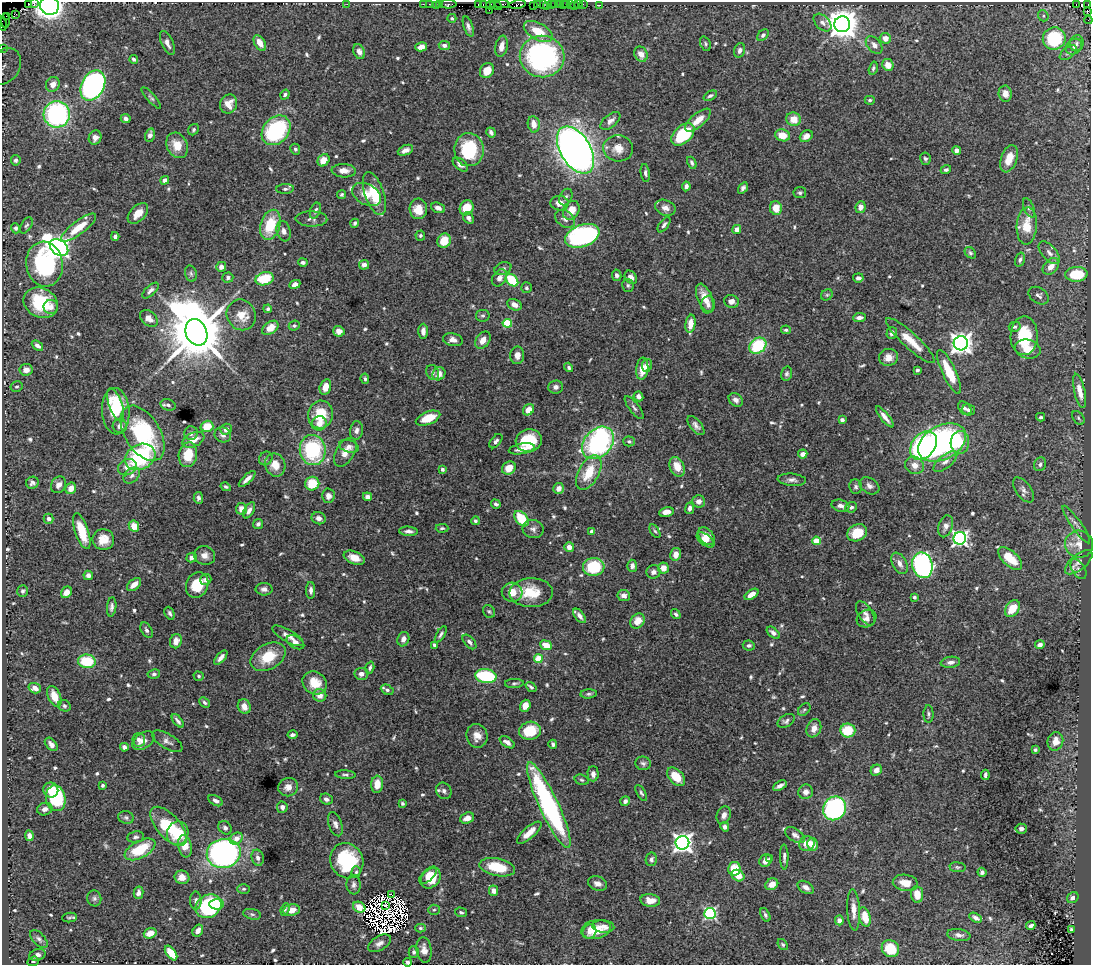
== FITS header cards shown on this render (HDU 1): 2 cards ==
NAXIS1  =                 1089
NAXIS2  =                  963

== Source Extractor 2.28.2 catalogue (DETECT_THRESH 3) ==
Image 1089 x 963 px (HDU 1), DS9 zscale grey, 1 PNG px = 1 image px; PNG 1093 x 967 px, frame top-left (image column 1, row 963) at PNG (2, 2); each listed source drawn as its Kron ellipse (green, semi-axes under 4 px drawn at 4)
Background 1.39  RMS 0.031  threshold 0.0926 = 3 sigma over >= 5 px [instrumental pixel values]
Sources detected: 680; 15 with non-positive FLUX_AUTO (blend fragments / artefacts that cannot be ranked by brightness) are neither listed nor drawn; of the other 665, the 500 brightest by FLUX_AUTO listed and drawn (165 fainter detections omitted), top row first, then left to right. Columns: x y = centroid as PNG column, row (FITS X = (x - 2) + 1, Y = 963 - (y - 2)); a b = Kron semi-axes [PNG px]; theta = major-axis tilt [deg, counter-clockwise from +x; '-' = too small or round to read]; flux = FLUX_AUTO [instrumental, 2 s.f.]
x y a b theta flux
35 2 2 2 - 14
28 3 2 2 - 26
347 4 2 2 - 55
423 4 2 2 - 39
429 4 2 2 - 30
440 4 2 2 - 28
448 4 8 3 1 140
502 4 7 2 1 220
538 4 3 2 - 42
543 4 3 2 - 20
551 4 2 2 - 36
554 4 3 2 - 77
559 4 2 2 - 11
563 4 3 2 - 32
566 4 3 2 - 5.3
570 4 3 2 - 7.8
579 4 3 3 - 81
583 4 2 2 - 29
436 5 4 2 - 94
478 5 3 2 - 42
483 5 3 2 - 60
491 5 4 3 - 90
496 5 6 3 -28 280
517 5 8 3 10 180
534 5 4 3 - 65
600 5 3 2 - 10
1076 5 3 2 - 19
1088 5 4 2 - 61
49 6 9 9 - 560
547 6 2 2 - 36
574 6 2 2 - 32
489 10 2 2 - 12
1087 11 3 2 - 13
16 14 3 2 - 46
6 16 2 2 - 8.8
1043 16 6 5 - 3.7
452 18 4 4 - 3.7
1088 20 4 2 - 6
6 21 7 3 87 45
2 23 7 2 -78 43
822 23 10 6 -46 9.2
842 24 8 8 - 3500
468 26 10 4 -71 6.8
538 31 16 8 -29 50
763 35 7 4 45 5.2
885 38 5 5 - 15
1054 38 11 11 - 130
167 43 13 5 -67 12
260 43 8 5 -60 18
1077 43 8 7 - 7.5
705 44 7 5 -68 3.9
444 45 6 4 -6 8.3
874 45 10 6 -49 12
501 46 11 6 78 15
421 47 6 4 15 14
1074 47 9 7 39 8.4
2 48 3 2 - 13
740 50 7 5 72 8.4
359 52 8 5 -66 9.7
1068 53 10 5 39 6.4
641 54 8 6 -64 17
542 57 22 21 - 400
134 59 4 3 - 4.6
888 65 6 5 - 25
5 66 19 15 59 40
873 68 7 4 75 4.3
487 70 8 6 54 30
53 84 8 6 56 23
93 85 16 11 63 470
1005 94 8 6 -82 12
285 95 5 4 - 4
710 96 7 4 26 4.7
151 98 13 4 -48 5.2
870 100 5 4 - 3.9
229 104 10 8 70 23
57 114 13 13 - 330
126 118 5 4 - 7.1
793 119 7 7 - 31
698 120 16 6 40 27
610 121 12 6 40 11
534 124 8 6 -80 20
194 130 6 5 - 4.1
276 130 16 12 48 240
491 132 5 3 - 6.7
683 134 14 8 44 130
150 135 7 5 75 9.3
783 135 7 6 - 32
806 136 7 5 35 14
95 138 7 6 - 11
177 145 13 10 -64 36
618 148 15 13 -6 28
295 149 5 4 - 4.5
405 150 8 5 23 11
469 150 16 15 - 120
576 150 26 15 -59 2000
957 150 4 4 - 11
925 159 6 5 - 4.5
1009 159 14 8 70 31
16 160 5 5 - 4.9
323 160 7 5 48 23
692 163 6 4 -63 4.9
460 164 9 5 -40 11
946 170 5 4 - 4.7
344 171 12 6 -4 14
645 173 9 4 -82 5.5
165 180 4 4 - 11
686 186 5 4 - 7.3
743 188 6 4 57 5.8
285 189 9 5 4 5.6
374 193 22 9 -71 58
800 193 6 5 - 4.3
367 194 15 10 -30 26
342 195 4 4 - 4
566 197 9 6 63 6
559 203 9 7 -8 21
860 207 6 5 - 14
438 208 7 5 -22 8.9
467 208 8 6 61 37
665 208 10 7 -23 13
776 208 7 6 - 30
1029 208 10 5 -67 5.1
418 209 10 8 -86 34
571 210 10 7 60 31
315 211 8 5 67 6.4
138 213 12 7 46 26
468 218 6 5 - 8.1
311 219 16 7 -1 8.9
565 219 11 8 -36 11
355 223 4 4 - 4.1
26 225 9 5 59 4.3
270 225 15 9 73 70
664 225 9 4 54 5.9
1027 226 18 10 86 48
16 228 5 4 - 5
79 228 21 6 37 44
737 229 4 4 - 16
284 231 10 7 -74 10
420 235 5 5 - 3.6
115 236 4 3 - 5.2
582 236 18 11 21 360
444 241 7 6 - 42
59 248 10 7 -36 1600
970 253 6 5 - 4.1
1049 253 14 7 -49 11
1020 260 7 4 74 4.9
303 262 5 4 - 5.6
44 264 22 18 -81 240
364 265 5 4 - 8.6
1051 266 9 6 47 18
221 267 5 5 - 12
503 268 9 6 23 6.2
191 274 8 6 -74 4.7
1076 274 11 7 3 77
617 275 6 4 -80 6.8
631 277 7 5 -52 12
228 278 5 5 - 5
499 278 9 6 55 13
858 278 5 4 - 6
265 279 9 6 16 72
512 280 7 5 -45 86
295 284 6 4 26 8
628 285 6 5 - 4.4
526 288 5 5 - 4.4
150 291 10 5 44 8.4
827 295 6 5 - 3.6
1039 296 11 7 -34 8
705 298 15 7 -67 28
731 301 7 6 - 13
41 303 18 14 -27 94
515 305 7 5 -25 15
708 305 9 7 81 9.4
51 307 7 7 - 11
268 309 4 4 - 4.2
241 315 16 14 -60 31
483 316 7 6 - 4.1
859 317 6 4 6 9.1
149 318 10 7 -42 12
507 323 4 4 - 89
690 324 9 5 82 26
294 326 6 5 - 4
1015 327 6 5 - 3.8
270 328 9 6 36 28
786 330 5 4 - 3.6
339 331 6 5 - 11
423 331 7 4 90 11
196 332 14 10 -67 19000
892 333 6 5 - 7.8
1024 336 19 13 88 92
453 340 10 6 -9 13
483 340 9 6 53 20
910 341 32 7 -43 43
961 343 7 7 - 1500
37 346 6 4 -37 8.4
758 346 9 7 39 110
1028 349 13 9 -13 29
517 355 9 7 81 13
888 357 9 8 - 18
647 365 6 5 - 8.9
569 367 5 4 - 4.1
642 369 11 6 84 21
26 370 7 6 - 13
917 370 4 3 - 4.1
433 372 7 6 - 5.5
949 372 24 7 -65 59
439 374 7 6 - 17
787 374 7 5 76 4.7
365 379 5 4 - 4
17 387 6 5 - 3.7
325 387 8 5 74 20
556 387 7 6 - 8.1
1080 391 17 5 -78 25
638 396 5 4 - 9.5
736 400 8 6 -45 10
116 405 17 6 -70 32
168 405 8 5 -16 7
634 408 14 5 -52 6.8
965 408 8 5 -47 5.8
528 410 6 5 - 22
968 410 6 5 - 7.7
116 411 23 13 -86 100
321 414 14 12 77 63
885 417 13 4 -51 12
1041 417 4 3 - 3.5
428 418 13 6 21 39
1078 418 8 5 -53 4.4
842 420 4 4 - 5.9
319 423 7 7 - 18
696 425 11 5 -50 9
120 426 7 7 - 13
207 426 6 5 - 42
226 429 6 5 - 9.7
356 430 9 6 82 8.5
143 433 30 17 -58 230
191 433 7 6 - 7.3
223 435 8 7 - 8.7
193 440 12 7 24 23
496 441 8 5 51 6
529 441 13 11 14 74
629 441 6 5 - 4.5
942 442 25 17 28 510
960 442 11 9 88 33
598 443 18 13 47 410
923 445 16 11 51 390
349 446 10 6 -15 9.6
522 449 13 5 9 16
313 450 15 13 -79 190
345 452 16 9 59 24
803 454 5 4 - 10
188 455 12 9 79 48
140 457 16 12 28 190
266 458 7 6 - 4.4
945 461 14 6 39 13
1040 464 7 6 - 6
275 465 11 10 - 28
915 465 9 8 - 18
127 467 10 7 29 18
677 467 10 7 -66 29
509 468 7 6 - 28
442 469 4 3 - 6
589 472 19 10 61 57
132 475 9 6 42 8.9
247 479 11 4 43 11
792 480 14 6 -4 9.7
32 483 6 6 - 6.6
312 484 7 6 - 54
59 485 9 7 56 11
869 486 10 7 -32 9.6
226 487 5 4 - 3.5
856 487 7 6 - 6.2
71 488 6 5 - 19
559 488 5 5 - 13
1023 490 14 7 -53 11
328 496 7 6 - 13
367 497 4 4 - 9.2
198 498 6 4 -86 6.7
699 501 6 6 - 12
496 504 5 4 - 5
840 506 9 6 -13 10
851 507 6 5 - 6.1
690 508 6 4 81 6.5
241 509 6 5 - 16
249 510 9 5 60 10
666 512 7 5 11 13
319 518 7 6 - 9.1
49 519 5 5 - 6.5
522 519 9 6 -50 66
475 521 4 4 - 4
258 524 5 5 - 6.2
1076 524 23 5 -55 11
134 526 6 5 - 25
946 526 11 7 72 11
442 528 6 4 1 3.9
533 529 10 9 - 10
82 531 19 6 -71 49
408 531 9 4 -3 8.6
592 531 4 3 - 4.1
655 531 8 4 -58 3.9
857 533 10 8 27 48
706 536 10 6 -49 18
960 538 6 6 - 620
103 539 11 10 - 27
706 540 10 5 -37 13
816 541 4 4 - 58
1079 544 14 13 - 28
569 547 5 4 - 14
676 554 6 5 - 16
205 555 10 9 - 15
192 558 5 4 - 9.3
354 558 11 6 -21 22
1010 558 15 7 -42 53
1079 562 16 7 39 14
899 563 11 7 -63 13
922 565 13 10 -76 490
632 566 6 5 - 9.2
594 567 11 9 6 120
663 568 5 5 - 18
1079 569 11 6 -58 8.3
653 572 7 7 - 8.1
88 575 5 4 - 9.7
206 580 6 5 - 7
134 584 8 5 41 17
197 585 13 10 64 52
264 589 8 6 -1 8.4
311 590 8 4 89 7.4
23 591 6 5 - 4.9
66 592 6 5 - 16
512 592 10 9 - 35
531 593 21 14 0 65
751 594 8 4 34 16
624 595 6 5 - 10
914 597 4 3 - 5
112 607 10 4 84 6.8
1012 608 9 6 53 39
489 611 7 5 -53 3.8
170 613 7 4 -64 5.2
865 613 13 7 -57 11
676 614 5 4 - 4.5
580 616 8 4 -52 9.3
867 619 10 8 29 12
638 621 8 6 51 22
146 630 8 5 -59 6
773 633 8 4 -40 7.5
441 634 9 4 59 5.4
288 636 18 6 -30 14
403 639 7 5 70 10
176 641 7 6 - 18
295 642 9 6 -30 9
469 642 9 5 -48 6.3
434 645 4 3 - 4.1
546 645 6 4 -20 31
749 645 6 5 - 5
1040 645 5 4 - 9.5
268 657 19 12 29 60
221 658 9 4 49 9.8
538 659 4 4 - 69
87 661 9 7 -5 86
950 662 10 5 8 10
370 668 6 4 73 4.8
154 674 6 4 9 4.7
361 674 7 6 - 10
199 676 5 4 - 3.9
486 676 11 7 -8 130
315 683 13 11 -35 40
514 683 9 4 2 4.6
531 687 6 3 -37 4.6
35 688 6 5 - 12
387 690 7 5 -28 5.2
589 694 8 4 5 4.2
320 695 6 6 - 17
54 696 11 6 -66 30
204 703 5 4 - 4.7
64 706 6 5 - 4
525 706 6 5 - 18
244 707 7 6 - 18
804 709 7 5 47 3.5
928 714 9 5 -89 4.7
178 721 8 3 -50 5.9
786 721 9 6 32 6.1
814 728 9 7 68 17
848 730 7 7 - 63
530 731 11 9 11 54
292 735 5 3 - 5.9
477 736 12 10 -77 21
139 740 7 6 - 8.7
143 741 12 7 34 17
167 741 17 7 -30 11
1055 741 9 7 75 24
507 742 8 4 -33 11
51 744 8 5 -47 11
553 744 4 3 - 5.1
124 747 4 4 - 7.6
1035 750 4 4 - 4.5
643 763 8 6 -17 5.7
876 770 6 5 - 13
593 774 7 5 -89 8.9
345 775 10 4 -4 4.9
985 775 5 3 - 5.6
676 777 11 7 -47 46
582 780 7 5 -17 4
377 784 9 6 85 29
103 785 3 3 - 4.3
780 786 7 3 29 9.7
288 787 10 9 - 17
51 790 7 7 - 26
444 791 8 7 - 7.5
806 792 7 7 - 12
641 793 9 4 -59 4.2
56 798 13 9 -78 120
326 799 6 5 - 8
215 801 8 5 -29 7.4
625 801 5 4 - 8.3
402 803 4 3 - 3.6
549 805 47 9 -65 400
282 807 6 5 - 9.7
835 808 12 11 - 320
45 809 8 6 18 8.9
724 815 9 7 70 10
126 817 8 6 -13 5
467 818 7 5 20 15
335 824 12 6 -72 10
168 826 24 11 -49 110
725 827 5 4 - 7.7
225 828 7 6 - 6.3
1021 829 6 5 - 9.8
178 833 12 10 71 51
529 833 15 6 41 25
795 835 11 6 -33 8.2
29 836 5 4 - 9.8
136 837 8 5 11 5.4
236 838 7 5 34 17
682 843 7 6 - 1100
807 843 8 7 - 23
813 844 6 5 - 19
185 846 11 6 -79 33
140 849 17 8 28 81
224 853 17 14 11 630
784 857 12 4 -89 6.6
258 858 8 6 -74 7.7
651 859 7 5 79 6
770 859 4 3 - 3.7
347 861 18 16 -61 160
766 861 6 5 - 14
497 867 18 8 -12 68
958 867 8 5 -7 3.9
734 869 7 6 - 51
356 872 6 4 88 3.7
982 872 5 4 - 5
428 875 11 5 44 21
738 876 7 5 -32 27
182 877 7 6 - 18
431 878 11 8 48 38
905 883 12 8 -10 31
597 884 10 7 -19 13
772 884 7 5 33 21
354 885 10 7 -86 7.8
806 887 9 5 -30 10
244 889 6 4 3 3.7
493 891 5 4 - 14
138 893 6 5 - 8
391 894 4 2 - 4.4
917 894 8 6 -82 24
94 898 8 7 - 6
1073 898 6 5 - 7.6
196 900 9 6 -89 6.4
650 900 10 6 -8 22
217 904 7 5 3 40
385 905 3 2 - 4.2
208 906 13 11 34 200
359 907 6 5 - 17
285 909 6 4 70 3.9
291 910 8 6 11 20
434 910 5 5 - 3.5
854 910 20 6 -87 20
461 912 6 4 -17 4.2
710 913 5 5 - 310
252 914 9 5 -13 5.1
765 915 7 4 -65 4.7
865 917 10 5 -75 42
69 918 7 4 5 4
976 918 7 4 -30 7.4
839 920 5 4 - 11
603 926 11 6 -5 12
1031 926 5 3 - 7.5
420 928 5 4 - 3.7
596 929 15 9 11 41
1072 929 4 3 - 3.9
198 931 6 5 - 12
589 931 7 6 - 10
150 933 6 5 - 22
959 935 12 6 -8 8.4
39 939 11 6 -47 6.8
379 943 12 7 31 11
783 945 6 4 -51 3.6
890 949 9 8 - 56
424 950 13 7 -83 16
414 952 6 5 - 5.3
171 953 8 4 -53 45
37 955 8 5 18 9.5
33 961 6 4 21 3.5
407 962 4 3 - 4.6
At the frame edge (FLAGS 8, measured only in part): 8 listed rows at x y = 35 2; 28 3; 49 6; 1088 20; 2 23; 2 48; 5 66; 407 962
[165 fainter detections neither listed nor drawn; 15 non-positive-flux detections neither listed nor drawn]